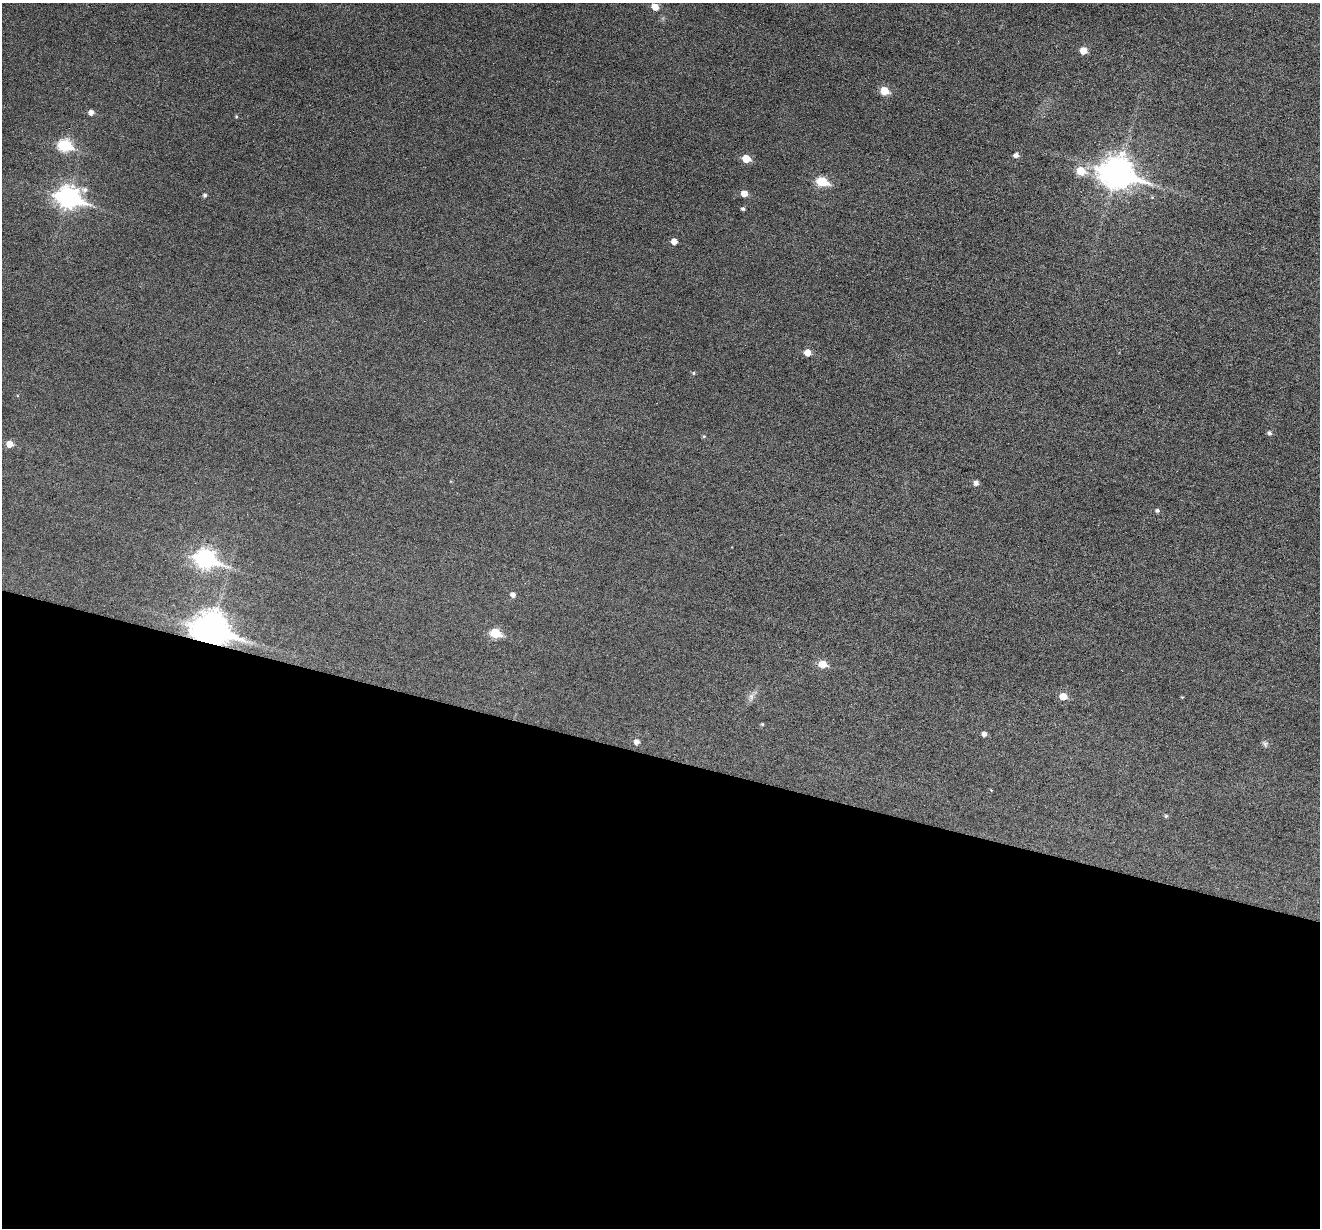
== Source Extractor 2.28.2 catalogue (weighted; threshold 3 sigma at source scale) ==
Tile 14 of 4 x 4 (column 2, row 4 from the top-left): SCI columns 1321-2638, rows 255-1480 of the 5274 x 5287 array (HDU 1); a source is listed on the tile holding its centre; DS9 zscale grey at full resolution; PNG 1322 x 1230 px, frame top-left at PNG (2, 3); no overlay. Shown black and unused: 38% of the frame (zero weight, under 3 of 6 exposures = <1% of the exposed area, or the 3 px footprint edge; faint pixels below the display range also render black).
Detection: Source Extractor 2.28.2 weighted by HDU 2 'WHT'; one run over the whole footprint, this tile lists its part. Background 0.043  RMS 0.0054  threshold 0.0221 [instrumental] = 3 sigma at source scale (4.09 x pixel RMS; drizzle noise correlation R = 1.36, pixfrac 0.8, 0.05/0.05 arcsec/px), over >= 5 px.
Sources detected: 36; all 36 listed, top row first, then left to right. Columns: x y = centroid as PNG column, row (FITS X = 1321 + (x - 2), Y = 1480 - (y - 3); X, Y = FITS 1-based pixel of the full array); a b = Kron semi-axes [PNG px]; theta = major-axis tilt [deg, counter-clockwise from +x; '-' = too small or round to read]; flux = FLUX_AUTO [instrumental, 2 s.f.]
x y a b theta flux
655 7 6 5 - 5.3
1083 51 5 5 - 6.1
884 91 6 5 - 11
91 112 5 5 - 2.5
236 116 5 3 - 0.5
65 145 7 6 - 42
1016 155 5 5 - 1.9
746 159 6 5 - 9.7
1081 171 7 6 - 12
1117 172 13 10 -15 730
822 182 7 5 -17 25
85 190 9 7 6 2
744 193 5 5 - 4.6
205 195 5 4 - 1.2
68 197 11 8 -17 260
743 209 4 4 - 0.99
674 241 5 5 - 3.4
807 353 6 6 - 4.5
693 373 5 4 - 0.68
1269 433 5 5 - 1.2
704 436 5 4 - 0.63
10 444 6 5 - 4.9
976 483 5 5 - 2
1157 510 5 5 - 1.1
206 559 10 7 -19 190
513 595 5 5 - 2.1
211 629 13 10 -16 870
496 633 6 5 - 18
822 664 6 5 - 10
751 696 9 6 71 1.9
1063 696 6 5 - 6.7
762 724 4 4 - 0.54
984 734 5 5 - 1.9
637 742 6 5 - 2
1265 744 9 5 -74 1.2
1166 816 4 4 - 0.67
Overlapping masked pixels (flux is a lower limit): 1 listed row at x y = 211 629